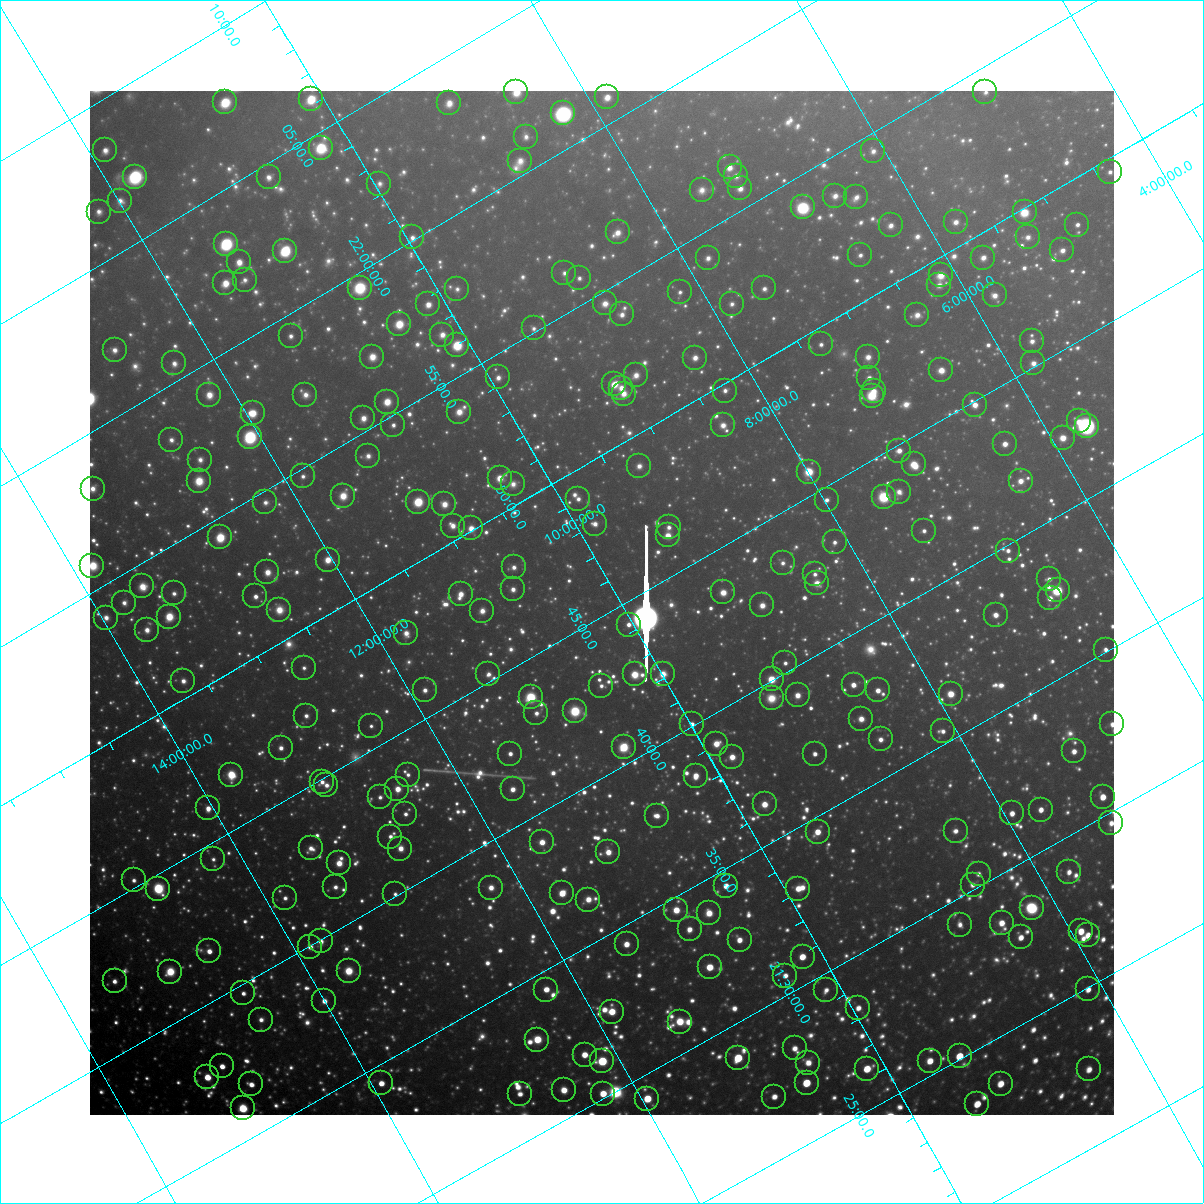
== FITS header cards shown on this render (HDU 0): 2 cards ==
NAXIS1  =                 1024 / Required FITS header
NAXIS2  =                 1024 / Required FITS header

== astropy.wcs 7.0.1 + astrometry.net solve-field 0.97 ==
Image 1024 x 1024 px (HDU 0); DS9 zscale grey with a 90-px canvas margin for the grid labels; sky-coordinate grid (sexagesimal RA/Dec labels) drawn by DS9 from the SOLVED WCS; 270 Tycho-2 reference stars matched to detected sources circled (green)
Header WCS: RA---TAN-SIP/DEC--TAN-SIP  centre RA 21:45:26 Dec +10:09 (326.36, +10.14 deg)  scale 31.7 arcsec/px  FOV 540.7' x 540.5'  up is +120 deg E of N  parity flipped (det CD > 0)
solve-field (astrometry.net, Tycho-2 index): VERIFIED the header's WCS against the Tycho-2 star catalogue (verified at 8 index scales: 11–298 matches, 0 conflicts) and refined it, rather than solving blind
Solved WCS: RA---TAN-SIP/DEC--TAN-SIP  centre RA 21:45:26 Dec +10:09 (326.36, +10.14 deg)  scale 31.7 arcsec/px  FOV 540.6' x 540.7'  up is +120 deg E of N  parity flipped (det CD > 0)
The solver's refit moves the header's centre by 1.8 arcsec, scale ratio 0.9999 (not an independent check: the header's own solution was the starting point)
Tycho-2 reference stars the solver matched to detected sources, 270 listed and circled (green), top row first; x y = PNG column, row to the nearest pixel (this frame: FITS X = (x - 90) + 1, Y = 1024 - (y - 91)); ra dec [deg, ICRS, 3 dp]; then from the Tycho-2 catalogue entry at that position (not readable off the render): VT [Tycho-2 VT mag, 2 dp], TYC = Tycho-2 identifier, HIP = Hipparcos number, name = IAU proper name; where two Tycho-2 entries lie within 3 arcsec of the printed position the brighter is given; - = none
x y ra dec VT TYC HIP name
516 92 330.663 +8.515 7.87 1135-27-1 - -
985 92 328.547 +4.979 9.38 553-345-1 108103 -
607 97 330.212 +7.852 7.99 1135-489-1 108663 -
311 99 331.544 +10.093 7.14 1140-1050-1 109117 -
225 102 331.914 +10.754 7.19 1140-823-1 109226 -
449 103 330.885 +9.071 8.43 1135-274-1 - -
563 113 330.288 +8.257 5.80 1135-877-1 108699 -
526 137 330.279 +8.644 8.92 1135-1052-1 108696 -
321 148 331.130 +10.240 7.03 1139-952-1 108963 -
105 150 332.098 +11.870 8.47 1144-1408-1 - -
873 151 328.604 +6.084 8.94 557-543-1 108130 -
520 161 330.122 +8.796 9.16 1135-402-1 - -
730 167 329.124 +7.242 8.54 557-409-1 - -
1110 172 327.392 +4.394 9.25 552-66-1 - -
736 176 329.030 +7.228 9.31 557-67-1 - -
135 177 331.761 +11.768 7.04 1144-731-1 109181 -
269 177 331.142 +10.766 8.79 1139-896-1 - -
379 184 330.587 +9.959 9.34 1139-435-1 - -
740 188 328.917 +7.254 8.76 557-367-1 108239 -
702 190 329.078 +7.554 9.29 1122-360-1 108286 -
835 196 328.434 +6.570 8.82 557-1163-1 - -
856 197 328.330 +6.415 9.07 557-1154-1 108038 -
120 201 331.643 +11.988 8.97 1144-1048-1 - -
803 207 328.491 +6.865 6.23 557-1205-1 108090 -
99 212 331.658 +12.197 9.12 1144-950-1 109154 -
1025 212 327.464 +5.213 7.46 552-597-1 107764 -
956 222 327.697 +5.774 8.46 556-1145-1 - -
891 225 327.961 +6.281 9.00 556-434-1 - -
1077 225 327.137 +4.868 9.06 552-1178-1 - -
618 232 329.133 +8.378 8.87 1122-558-1 - -
412 237 330.025 +9.954 9.04 1139-1487-1 - -
1028 237 327.261 +5.297 9.06 552-741-1 - -
226 244 330.829 +11.387 5.81 1143-506-1 108875 -
1062 250 327.006 +5.094 8.92 552-507-1 - -
285 251 330.506 +10.974 6.35 1139-756-1 108766 -
860 255 327.871 +6.641 9.18 556-883-1 - -
708 258 328.531 +7.808 9.04 1122-270-1 - -
983 258 327.301 +5.723 8.78 556-1279-1 - -
239 262 330.628 +11.371 8.12 1143-1366-1 108806 -
564 273 329.066 +8.963 9.42 1122-123-1 - -
941 275 327.357 +6.121 8.35 556-1339-1 - -
579 278 328.959 +8.872 9.29 1122-271-1 - -
245 280 330.467 +11.409 9.27 1143-1146-1 - -
225 283 330.530 +11.568 7.84 1143-1548-1 - -
939 285 327.289 +6.176 9.12 556-826-1 - -
360 288 329.882 +10.576 7.18 1139-929-1 108566 -
764 288 328.045 +7.516 9.13 1122-920-1 - -
457 289 329.428 +9.846 9.67 1139-821-1 - -
680 292 328.398 +8.171 9.43 1122-1012-1 - -
995 295 326.963 +5.803 8.79 556-1033-1 - -
605 303 328.648 +8.792 8.92 1122-517-1 108143 -
428 304 329.441 +10.133 8.13 1139-161-1 108413 -
732 304 328.074 +7.831 9.56 1122-1192-1 - -
622 314 328.487 +8.711 8.75 1122-1459-1 - -
917 315 327.160 +6.475 9.03 556-798-1 - -
399 324 329.424 +10.440 7.34 1139-966-1 108408 -
534 328 328.779 +9.443 9.34 1126-1346-1 108187 -
442 335 329.145 +10.162 8.78 1126-1571-1 - -
291 336 329.826 +11.315 9.12 1143-602-1 - -
1032 341 326.449 +5.723 9.16 556-1133-1 - -
821 344 327.364 +7.334 9.25 556-154-1 - -
457 345 328.996 +10.097 7.17 1126-448-1 108263 -
115 350 330.524 +12.705 8.67 1143-619-1 108775 -
372 357 329.293 +10.790 8.23 1126-1585-1 - -
868 357 327.058 +7.032 8.69 556-232-1 107646 -
695 358 327.826 +8.347 8.61 1122-1390-1 107868 -
174 363 330.147 +12.316 8.98 1143-1525-1 - -
1033 363 326.275 +5.809 9.14 556-1374-1 - -
941 370 326.631 +6.535 7.87 556-959-1 - -
636 375 327.959 +8.873 8.94 1122-1065-1 - -
498 377 328.561 +9.930 8.85 1126-511-1 - -
869 378 326.895 +7.117 9.24 556-927-1 - -
614 384 327.986 +9.079 7.84 1122-901-1 107925 -
621 388 327.927 +9.042 8.41 1122-759-1 107902 -
725 391 327.438 +8.266 9.32 1121-1422-1 107754 -
874 391 326.771 +7.141 8.79 556-599-1 107559 -
624 394 327.871 +9.050 8.72 1122-865-1 - -
209 395 329.744 +12.194 8.32 1143-700-1 - -
305 395 329.306 +11.466 8.99 1130-1729-1 108367 -
872 396 326.745 +7.175 7.76 556-38-1 107549 -
387 402 328.881 +10.880 7.83 1126-16-1 108228 -
975 405 326.216 +6.433 8.14 555-962-1 - -
459 412 328.476 +10.380 8.40 1126-843-1 - -
253 413 329.406 +11.947 7.51 1143-1360-1 108396 -
363 418 328.861 +11.133 8.42 1126-988-1 - -
1079 421 325.633 +5.719 8.97 555-392-1 - -
393 425 328.673 +10.938 9.06 1126-1161-1 - -
723 425 327.183 +8.435 8.74 1121-640-1 - -
1087 426 325.564 +5.680 5.50 555-1663-1 107151 -
250 437 329.235 +12.076 5.54 1130-1972-1 108339 -
1063 438 325.577 +5.912 7.62 555-42-1 107153 -
171 440 329.570 +12.682 9.19 1143-89-1 - -
1005 444 325.785 +6.377 8.26 555-1244-1 - -
899 451 326.202 +7.209 8.37 555-43-1 - -
368 456 328.549 +11.266 9.03 1130-1398-1 - -
200 460 329.286 +12.554 9.19 1130-1806-1 - -
914 464 326.033 +7.158 7.49 555-887-1 - -
639 466 327.245 +9.253 9.14 1121-1093-1 107698 -
809 472 326.442 +7.988 7.33 1121-1547-1 107447 -
303 476 328.688 +11.853 9.33 1130-910-1 - -
500 478 327.781 +10.368 7.93 1126-1094-1 107858 -
199 481 329.127 +12.659 7.86 1130-1661-1 108307 -
1021 481 325.432 +6.421 8.47 555-1126-1 107107 -
513 484 327.674 +10.292 9.35 1126-794-1 - -
93 489 329.554 +13.494 8.59 1147-676-1 - -
899 492 325.888 +7.392 9.39 555-1089-1 - -
343 496 328.354 +11.634 7.92 1130-768-1 108051 -
884 497 325.916 +7.529 6.60 1121-1130-1 107271 -
578 499 327.266 +9.862 9.08 1125-1549-1 - -
827 500 326.146 +7.977 8.97 1121-1040-1 - -
265 502 328.656 +12.253 9.21 1130-1130-1 - -
418 502 327.966 +11.091 6.68 1126-413-1 107919 -
444 504 327.828 +10.902 8.34 1126-443-1 - -
595 524 326.999 +9.846 8.81 1125-2072-1 - -
453 526 327.624 +10.935 8.71 1126-185-1 107811 -
669 527 326.639 +9.299 9.28 1121-541-1 - -
471 528 327.521 +10.807 7.88 1126-200-1 107780 -
924 531 325.477 +7.372 9.24 555-717-1 107118 -
668 535 326.581 +9.342 7.67 1121-767-1 107495 -
220 537 328.592 +12.751 6.61 1130-233-1 108127 -
835 542 325.784 +8.103 9.27 1121-1170-1 - -
1008 551 324.954 +6.820 9.01 555-979-1 106962 -
328 560 327.928 +12.036 7.63 1130-1171-1 107903 -
783 563 325.856 +8.589 9.73 1121-1176-1 - -
92 566 328.956 +13.839 7.86 1134-801-1 108249 -
514 567 327.027 +10.656 8.98 1125-883-1 - -
267 572 328.105 +12.547 8.29 1130-1367-1 - -
815 574 325.626 +8.394 9.55 1121-354-1 - -
1049 579 324.555 +6.633 9.43 555-29-1 - -
817 583 325.547 +8.415 8.53 1121-838-1 107146 -
142 586 328.565 +13.557 8.64 1134-1052-1 - -
513 589 326.860 +10.760 8.69 1125-1069-1 - -
1058 590 324.432 +6.618 6.18 555-1661-1 106783 -
723 592 325.893 +9.172 7.87 1121-1053-1 - -
174 593 328.367 +13.351 9.42 1134-1772-1 - -
461 594 327.059 +11.178 8.21 1125-214-1 107647 -
255 596 327.971 +12.747 8.74 1130-61-1 - -
1050 598 324.404 +6.710 9.47 555-121-1 - -
124 603 328.523 +13.767 9.10 1134-1030-1 - -
762 605 325.619 +8.931 8.31 1121-1005-1 107169 -
279 610 327.758 +12.626 8.82 1130-653-1 107848 -
482 611 326.832 +11.089 8.59 1125-836-1 - -
996 615 324.514 +7.195 8.65 555-129-1 - -
169 617 328.208 +13.489 7.47 1134-1169-1 108002 -
106 618 328.489 +13.969 9.00 1134-534-1 - -
629 625 326.068 +10.034 8.81 1125-2001-1 - -
147 630 328.207 +13.716 8.54 1134-1734-1 108001 -
406 633 327.003 +11.766 8.91 1129-1655-1 107628 -
1106 650 323.769 +6.513 9.09 554-1646-1 - -
785 663 325.072 +9.010 9.44 1120-729-1 - -
304 668 327.195 +12.696 9.64 1129-1861-1 - -
488 674 326.312 +11.321 9.58 1129-445-1 - -
635 674 325.654 +10.208 7.59 1125-1349-1 107184 -
663 674 325.532 +9.992 8.47 1125-1426-1 - -
772 679 325.008 +9.185 6.99 1120-161-1 106981 -
183 681 327.642 +13.668 9.02 1134-1771-1 - -
854 685 324.603 +8.585 8.25 1120-776-1 106841 -
601 686 325.716 +10.512 9.33 1125-1586-1 - -
425 690 326.475 +11.877 8.86 1129-1994-1 107461 -
878 690 324.451 +8.423 8.48 1120-1518-1 - -
951 694 324.105 +7.883 7.80 1120-1401-1 106677 -
798 695 324.768 +9.056 8.54 1120-523-1 - -
531 697 325.943 +11.101 7.31 1125-772-1 107280 -
772 698 324.861 +9.270 9.03 1120-327-1 - -
575 711 325.637 +10.824 6.03 1125-925-1 107173 -
536 713 325.793 +11.127 9.33 1125-1382-1 - -
306 716 326.812 +12.891 9.42 1129-124-1 - -
861 719 324.306 +8.674 8.67 1120-470-1 - -
692 724 325.015 +9.987 8.96 1124-904-1 - -
1112 724 323.167 +6.786 9.30 554-1643-1 - -
371 726 326.439 +12.444 9.66 1129-1647-1 - -
943 731 323.851 +8.105 9.49 1120-1326-1 - -
881 739 324.062 +8.616 9.05 1120-1110-1 106664 -
716 744 324.754 +9.888 7.96 1124-1088-1 106895 -
624 747 325.139 +10.612 7.03 1124-401-1 107028 -
281 748 326.676 +13.226 8.94 1133-839-1 - -
1074 751 323.124 +7.195 8.75 554-1335-1 106357 -
510 754 325.597 +11.505 8.92 1129-433-1 - -
815 754 324.240 +9.181 8.97 1120-423-1 - -
732 757 324.581 +9.826 8.42 1124-1552-1 - -
231 775 326.693 +13.720 6.70 1133-1901-1 107531 -
408 775 325.892 +12.377 9.68 1129-1368-1 - -
696 776 324.599 +10.185 8.07 1124-2040-1 106839 -
322 782 326.224 +13.062 9.02 1129-572-1 107375 -
326 785 326.177 +13.043 9.32 1129-1881-1 - -
397 789 325.827 +12.518 7.90 1129-1437-1 107246 -
513 789 325.308 +11.643 8.44 1128-960-1 - -
380 797 325.842 +12.689 9.74 1129-466-1 - -
1103 797 322.650 +7.174 7.92 554-430-1 106195 -
765 804 324.071 +9.785 7.94 1124-1296-1 106666 -
208 808 326.534 +14.043 8.27 1133-1356-1 - -
1041 810 322.820 +7.700 8.56 1119-807-1 - -
1012 813 322.917 +7.936 8.46 1119-251-1 - -
405 814 325.596 +12.567 9.25 1129-928-1 - -
657 816 324.458 +10.655 9.09 1124-1349-1 - -
1111 823 322.413 +7.223 9.19 541-1777-1 - -
956 831 323.028 +8.442 9.21 1119-1340-1 106330 -
818 832 323.624 +9.500 7.96 1124-1756-3 106519 -
390 837 325.489 +12.781 9.10 1128-713-1 - -
542 842 324.765 +11.650 8.32 1128-1656-1 106902 -
311 848 325.756 +13.439 9.38 1133-215-1 - -
400 849 325.349 +12.756 8.46 1128-607-1 107085 -
608 852 324.392 +11.187 8.31 1124-939-1 106760 -
213 859 326.111 +14.226 9.77 1133-1929-1 - -
339 863 325.511 +13.289 8.27 1132-1070-1 107131 -
1069 872 322.220 +7.757 8.79 1119-1083-1 106054 -
979 874 322.597 +8.454 9.37 1119-1126-1 - -
134 880 326.307 +14.920 9.40 1133-234-1 107401 -
973 885 322.538 +8.547 9.42 1119-762-1 - -
726 886 323.609 +10.435 8.15 1123-636-1 106516 -
335 887 325.341 +13.420 9.35 1132-500-1 - -
491 888 324.638 +12.238 8.92 1128-1479-1 - -
158 889 326.131 +14.772 6.02 1133-1258-1 107350 -
798 889 323.270 +9.894 8.31 1123-544-1 - -
562 893 324.277 +11.719 7.25 1128-522-1 106725 -
395 894 325.018 +12.996 9.97 1128-81-1 - -
285 898 325.482 +13.851 9.47 1132-1278-1 - -
588 900 324.113 +11.545 8.65 1128-384-1 - -
1032 908 322.103 +8.196 6.60 1119-873-1 106021 -
676 910 323.640 +10.919 7.97 1124-733-1 106526 -
709 913 323.472 +10.682 8.15 1123-1103-1 106471 -
1002 923 322.119 +8.489 8.72 1119-1471-1 - -
960 925 322.288 +8.816 9.33 1119-992-1 - -
690 929 323.432 +10.902 8.70 1123-299-1 106460 -
1081 931 321.712 +7.921 8.04 1119-975-1 105896 -
1088 935 321.654 +7.885 8.33 1106-1193-1 - -
1021 937 321.924 +8.405 8.61 1119-1477-1 105968 -
740 940 323.130 +10.565 8.51 1123-791-1 - -
321 941 324.981 +13.768 8.78 1132-426-1 - -
627 944 323.594 +11.448 8.37 1127-998-1 - -
310 947 324.987 +13.872 8.91 1132-1844-1 - -
209 951 325.407 +14.659 8.35 1132-1853-1 107099 -
803 957 322.724 +10.157 7.89 1123-394-1 106221 -
710 967 323.049 +10.911 7.21 1123-293-1 106337 -
349 971 324.624 +13.684 7.76 1132-1964-1 106850 -
170 972 325.424 +15.042 7.37 1665-1289-1 107105 -
785 976 322.653 +10.369 8.94 1123-490-1 - -
115 981 325.600 +15.505 9.14 1665-297-1 - -
1088 989 321.237 +8.117 8.61 1106-1220-1 - -
546 990 323.598 +12.257 8.11 1127-542-1 106513 -
826 990 322.364 +10.118 9.19 1123-1795-1 - -
243 993 324.922 +14.581 9.05 1132-1367-1 - -
324 1001 324.498 +14.000 8.97 1132-724-1 - -
858 1008 322.085 +9.951 8.73 1123-2179-1 - -
612 1012 323.135 +11.851 7.92 1127-1372-1 106361 -
261 1020 324.636 +14.561 9.51 1132-561-1 - -
680 1022 322.758 +11.374 8.22 1127-1262-1 106232 -
537 1040 323.246 +12.540 7.50 1127-793-1 106397 -
795 1048 322.049 +10.611 8.80 1123-1730-1 106005 -
585 1055 322.919 +12.245 8.31 1127-98-1 - -
960 1056 321.274 +9.384 7.44 1110-2259-1 105747 -
738 1058 322.220 +11.085 7.37 1123-2302-1 106053 -
602 1061 322.790 +12.137 6.09 1127-2451-1 106243 -
930 1061 321.366 +9.630 8.34 1110-1509-1 105785 -
808 1063 321.878 +10.568 9.03 1123-2112-1 105958 -
222 1066 324.444 +15.058 8.33 1665-1661-1 106788 -
867 1069 321.575 +10.145 7.61 1110-1135-1 105847 -
1089 1069 320.619 +8.454 8.69 1106-1846-1 105538 -
207 1077 324.424 +15.216 7.54 1665-1497-1 106775 -
381 1083 323.597 +13.920 8.24 1131-1258-1 106512 -
807 1083 321.728 +10.668 7.01 1123-1902-1 105902 -
251 1084 324.169 +14.913 8.47 1132-47-1 - -
1001 1084 320.886 +9.188 8.11 1106-85-1 - -
564 1090 322.735 +12.555 8.61 1127-501-1 106222 -
520 1094 322.899 +12.907 9.01 1127-183-1 106282 -
603 1094 322.535 +12.271 7.68 1127-856-1 106157 -
774 1097 321.763 +10.973 8.78 1123-1840-1 - -
647 1099 322.300 +11.953 7.47 1127-2231-1 106075 -
977 1104 320.831 +9.453 7.76 1110-1975-1 105597 -
243 1108 324.021 +15.082 6.62 1665-1555-1 106643 -